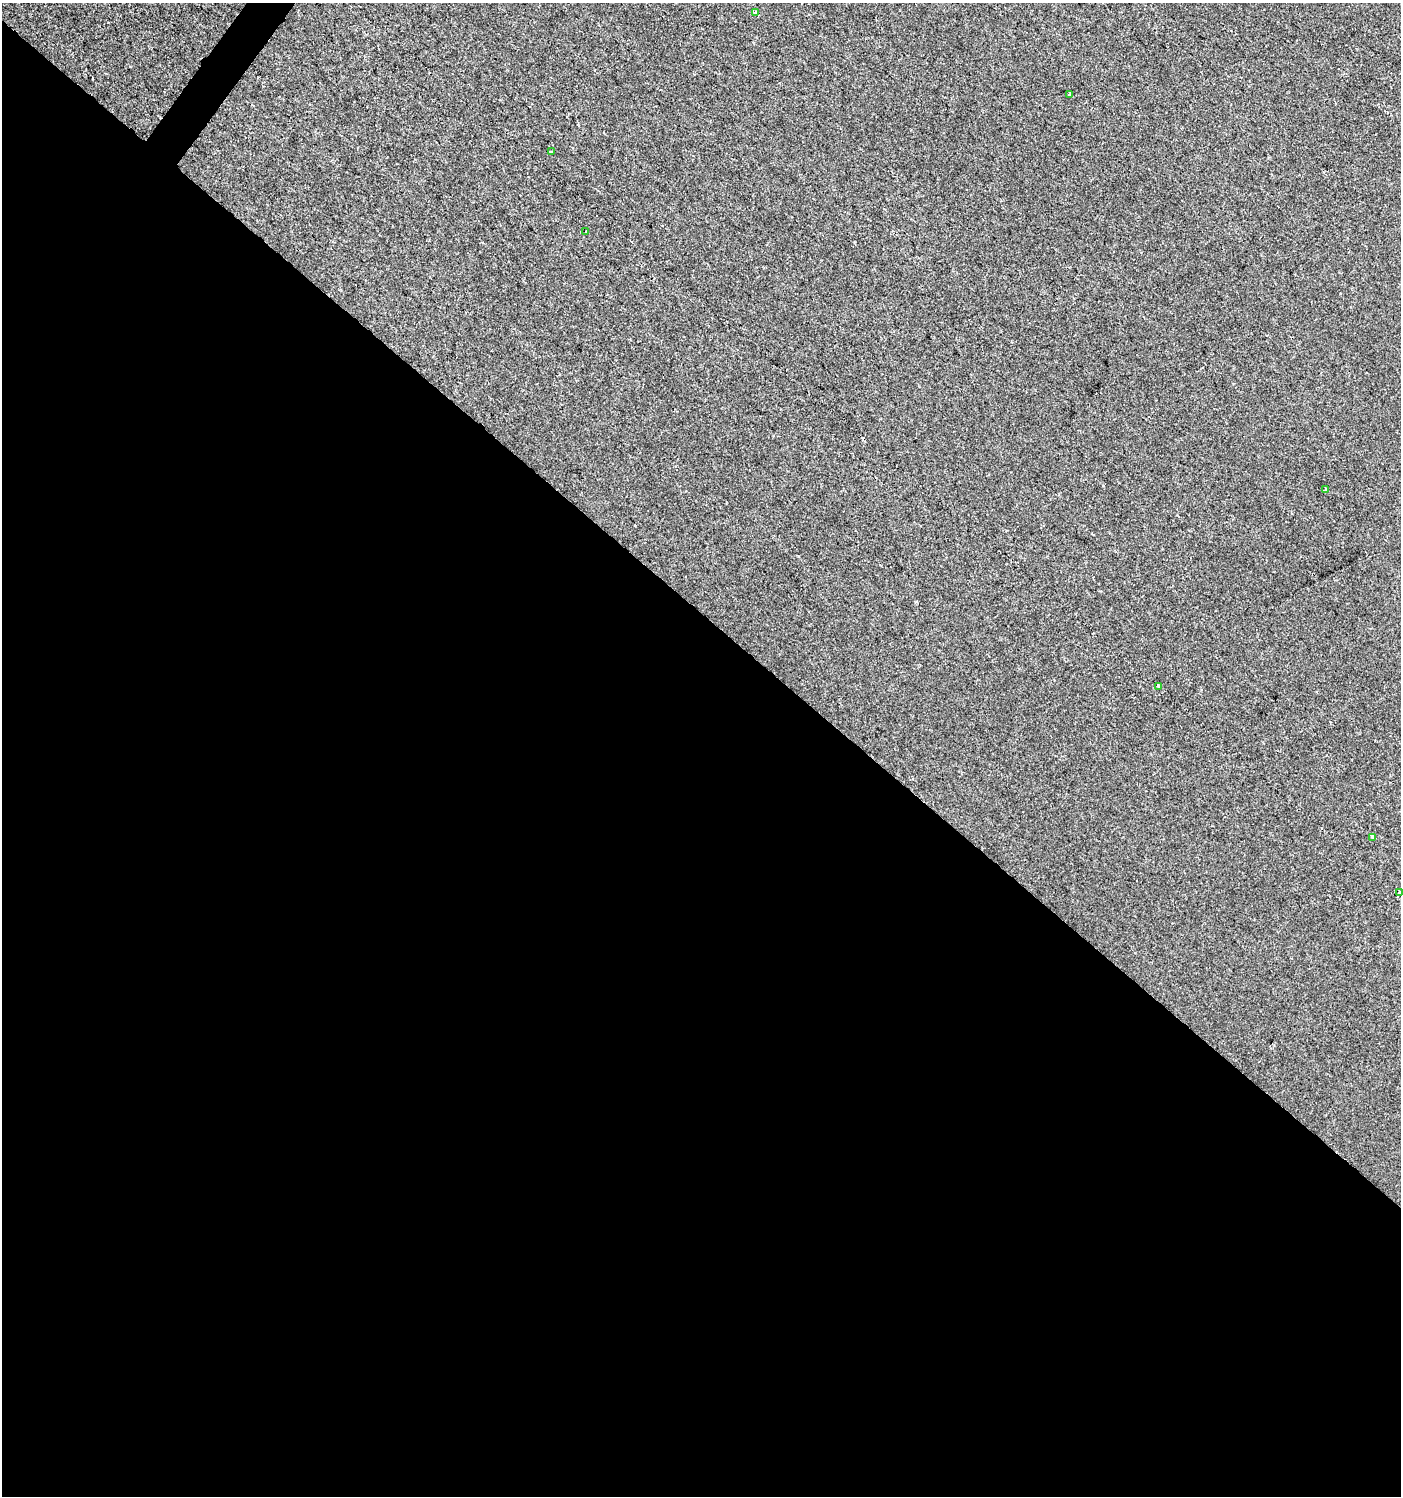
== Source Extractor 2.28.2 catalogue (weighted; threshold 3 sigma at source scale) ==
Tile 14 of 4 x 4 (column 2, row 4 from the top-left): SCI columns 1643-3041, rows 1-1494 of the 6017 x 5983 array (HDU 1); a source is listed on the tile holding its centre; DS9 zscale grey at full resolution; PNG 1403 x 1498 px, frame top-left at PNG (2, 3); each listed source drawn as its Kron ellipse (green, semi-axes under 4 px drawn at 4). Shown black and unused: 59% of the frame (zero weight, under 2 of 3 exposures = <1% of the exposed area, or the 3 px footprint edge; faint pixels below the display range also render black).
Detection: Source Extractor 2.28.2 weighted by HDU 2 'WHT'; one run over the whole footprint, this tile lists its part. Background 3.98e-04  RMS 0.0042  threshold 0.0188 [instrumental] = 3 sigma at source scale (4.5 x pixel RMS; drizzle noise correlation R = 1.50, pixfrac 1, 0.0396/0.0396 arcsec/px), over >= 5 px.
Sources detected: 10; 2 cosmic-ray / hot-pixel residue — neither listed nor drawn; the other 8 listed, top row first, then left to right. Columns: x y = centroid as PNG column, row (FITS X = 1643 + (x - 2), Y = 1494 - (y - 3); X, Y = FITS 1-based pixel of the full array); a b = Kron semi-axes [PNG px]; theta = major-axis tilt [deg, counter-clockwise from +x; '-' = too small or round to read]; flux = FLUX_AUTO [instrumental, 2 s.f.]
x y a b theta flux
755 13 3 3 - 3.9
1069 95 3 2 - 0.78
552 152 4 3 - 0.53
586 232 4 3 - 3.2
1326 490 3 3 - 0.73
1159 686 4 3 - 1.4
1372 837 3 3 - 8.7
1399 893 3 3 - 1.7
Isophote crosses this tile's border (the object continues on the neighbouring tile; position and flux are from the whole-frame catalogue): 1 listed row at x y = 1399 893